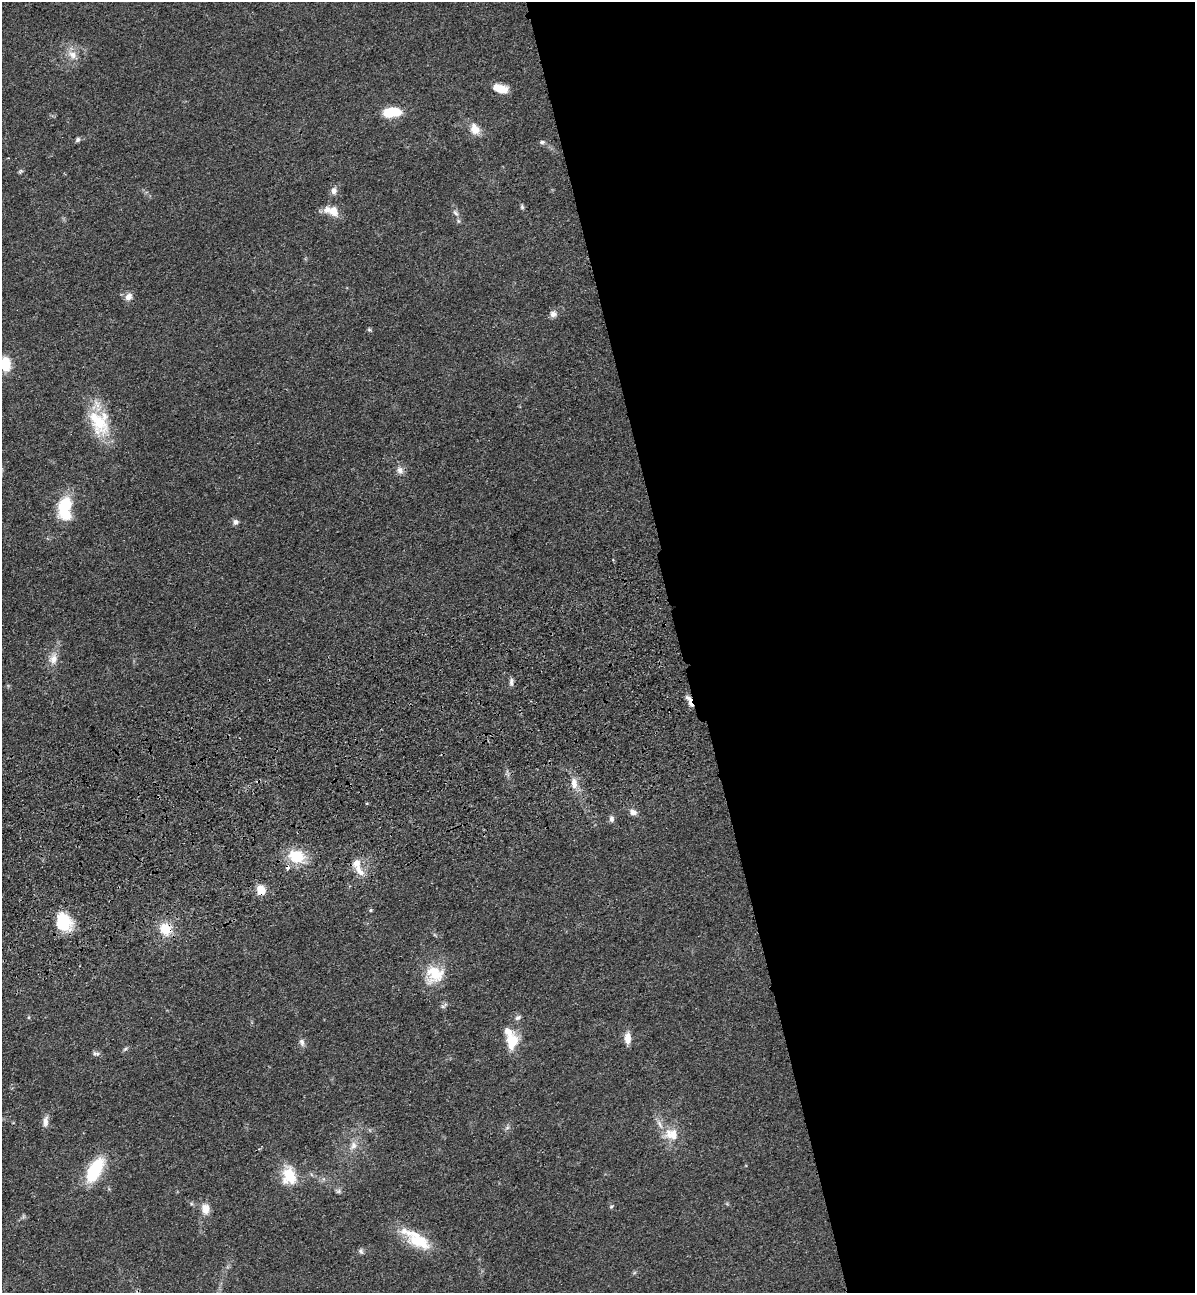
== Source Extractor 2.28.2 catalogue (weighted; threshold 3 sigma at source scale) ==
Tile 8 of 4 x 4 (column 4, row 2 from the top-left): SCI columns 3886-5078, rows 2698-3988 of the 5266 x 5394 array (HDU 1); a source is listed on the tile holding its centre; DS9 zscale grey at full resolution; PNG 1197 x 1295 px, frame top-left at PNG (2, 2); no overlay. Shown black and unused: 43% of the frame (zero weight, under 3 of 4 exposures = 6% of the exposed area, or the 3 px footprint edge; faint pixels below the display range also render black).
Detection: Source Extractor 2.28.2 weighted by HDU 2 'WHT'; one run over the whole footprint, this tile lists its part. Background 0.056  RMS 0.0058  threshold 0.026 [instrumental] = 3 sigma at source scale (4.5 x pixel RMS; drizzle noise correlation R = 1.50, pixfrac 1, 0.05/0.05 arcsec/px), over >= 5 px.
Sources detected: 57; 1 inside a brighter object's white glare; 1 cosmic-ray / hot-pixel residue — not listed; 4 inside a brighter listed object's ellipse — not listed separately; the other 51 listed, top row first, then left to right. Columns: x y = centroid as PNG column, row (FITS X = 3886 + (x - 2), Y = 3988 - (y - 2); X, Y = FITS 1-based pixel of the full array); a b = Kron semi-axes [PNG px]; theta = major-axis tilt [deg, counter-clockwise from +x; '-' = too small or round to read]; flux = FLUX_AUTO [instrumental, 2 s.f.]
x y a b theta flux
72 55 14 10 -35 5.2
500 88 17 8 -15 8.3
391 112 18 9 4 18
475 129 15 12 -61 6.6
78 140 7 5 52 1.2
542 142 7 5 1 1.2
20 171 7 5 44 0.9
334 191 9 7 89 2.7
522 207 6 5 - 0.98
333 211 13 11 -51 6.8
456 213 11 6 -52 2.3
128 297 11 9 45 3.3
553 314 9 8 - 2.8
369 330 5 4 - 0.88
5 364 12 8 -84 17
99 423 36 24 -69 27
400 470 10 8 -48 3
64 505 20 13 62 22
236 522 8 7 - 1.9
53 659 16 12 78 5.9
511 682 11 5 90 1.9
689 701 20 5 -65 3.7
574 783 16 9 -84 5.5
633 812 9 7 -27 3.1
611 819 9 6 -79 1.8
296 856 20 16 -19 17
360 871 20 8 -51 5.5
261 890 9 8 - 8.6
370 910 5 4 - 0.74
64 922 19 15 -66 24
165 929 15 12 -46 13
435 974 30 20 43 17
443 1006 7 5 -18 1.2
29 1017 5 3 - 0.66
518 1018 9 6 31 1.7
627 1038 12 7 -89 5.8
302 1042 11 6 -73 2.2
512 1042 20 14 79 14
125 1049 7 4 36 0.96
95 1053 10 4 -9 1.4
46 1121 15 6 83 3.4
507 1128 7 4 19 1.1
671 1134 21 16 -16 11
353 1146 13 9 62 4.5
94 1171 29 13 61 32
289 1176 19 14 -82 19
338 1191 7 5 21 1.3
611 1207 6 4 52 0.84
206 1209 13 11 -88 5.6
416 1239 42 15 -33 22
361 1251 8 6 -72 1.5
Overlapping masked pixels (flux is a lower limit): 3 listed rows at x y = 689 701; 261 890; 165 929
Isophote crosses this tile's border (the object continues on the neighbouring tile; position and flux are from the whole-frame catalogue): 1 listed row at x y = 5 364